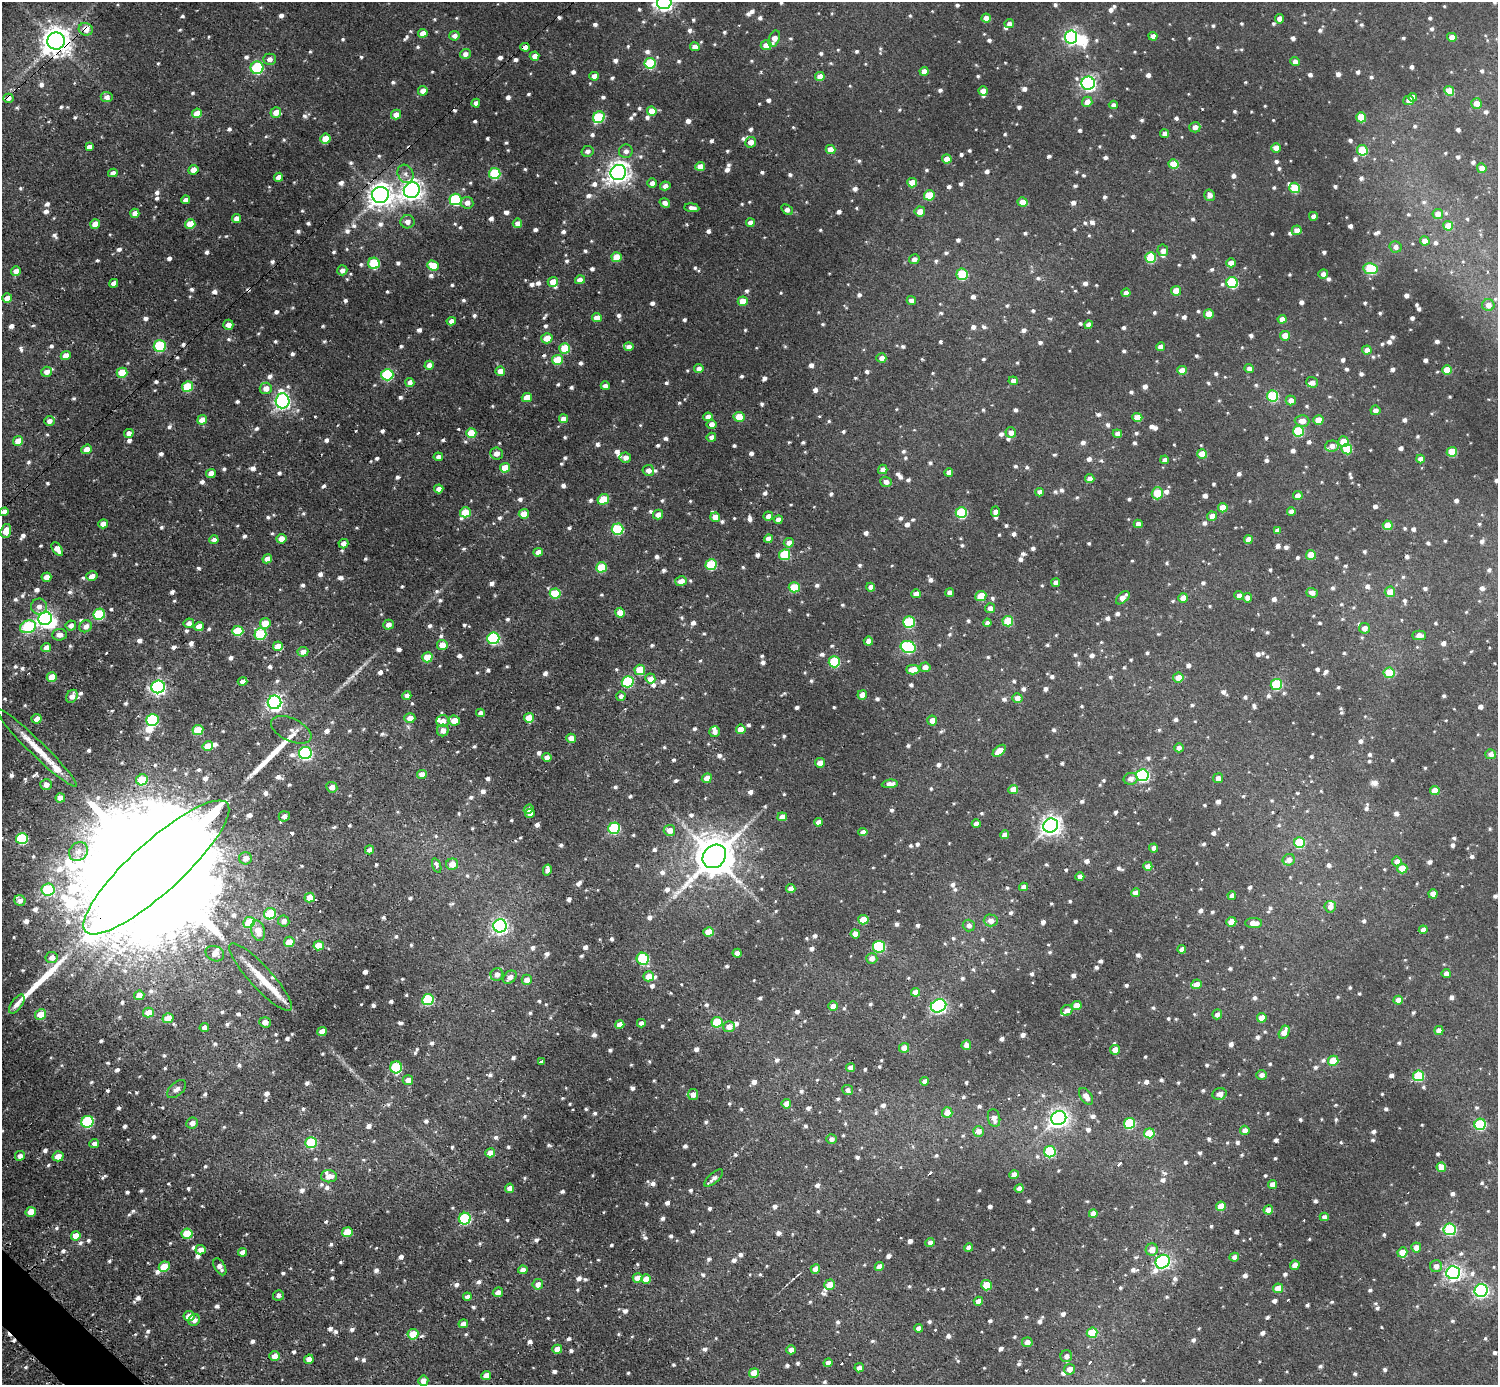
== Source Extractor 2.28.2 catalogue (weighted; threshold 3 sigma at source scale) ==
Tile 7 of 4 x 4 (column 3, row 2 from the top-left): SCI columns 3042-4537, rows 2927-4309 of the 6075 x 6074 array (HDU 1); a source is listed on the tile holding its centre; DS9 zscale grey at full resolution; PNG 1500 x 1387 px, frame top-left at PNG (2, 2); each listed source drawn as its Kron ellipse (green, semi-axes under 4 px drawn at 4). Shown black and unused: <1% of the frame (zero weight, under 2 of 3 exposures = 1% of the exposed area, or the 3 px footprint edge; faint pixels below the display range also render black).
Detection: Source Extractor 2.28.2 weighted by HDU 2 'WHT'; one run over the whole footprint, this tile lists its part. Background 0.00967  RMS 0.004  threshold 0.0178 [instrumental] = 3 sigma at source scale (4.5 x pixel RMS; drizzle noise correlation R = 1.50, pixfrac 1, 0.05/0.05 arcsec/px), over >= 5 px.
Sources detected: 1733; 3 inside a brighter object's white glare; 11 cosmic-ray / hot-pixel residue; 3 long thin detections or spike segments (spike, bleed or trail) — neither listed nor drawn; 23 inside a brighter listed object's ellipse — not listed separately; of the other 1693, all 500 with FLUX_AUTO >= 1.84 (the completeness limit of this list) listed and drawn (1193 fainter detections not listed), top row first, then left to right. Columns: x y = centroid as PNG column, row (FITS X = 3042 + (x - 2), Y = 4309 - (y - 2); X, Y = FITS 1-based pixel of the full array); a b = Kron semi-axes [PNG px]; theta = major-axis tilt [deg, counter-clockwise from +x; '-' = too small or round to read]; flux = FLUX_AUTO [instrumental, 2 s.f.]
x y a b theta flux
664 2 7 7 - 160
986 18 4 4 - 2.9
1280 19 4 4 - 4
1009 24 5 4 - 1.9
86 29 7 6 - 4.6
423 33 5 4 - 3.9
454 36 5 5 - 2.2
1153 36 4 4 - 3.6
1071 37 6 6 - 91
1452 37 4 4 - 3.4
774 39 8 5 67 4.2
56 41 9 8 - 580
766 45 5 5 - 3.7
525 47 5 4 - 3.6
695 47 4 4 - 3.8
465 54 5 5 - 2
534 56 5 4 - 2.9
270 59 6 5 - 2.2
1295 62 5 4 - 2.3
650 63 5 5 - 23
257 68 6 6 - 35
924 71 4 4 - 3
594 76 4 4 - 2.7
820 76 5 4 - 4
1088 83 6 6 - 110
423 91 5 4 - 3.4
983 91 4 4 - 3.5
1449 91 5 4 - 6.9
107 97 6 5 - 2.1
1413 97 4 4 - 2
8 98 5 4 - 2.1
1409 100 5 4 - 2.2
1087 102 5 5 - 3.8
476 103 4 4 - 2.1
1477 104 5 5 - 3.8
1113 105 4 4 - 1.9
652 111 5 4 - 5.7
276 112 5 5 - 4.1
197 113 5 4 - 5.6
396 114 5 4 - 3.5
599 117 6 5 - 27
1361 117 5 5 - 9.8
1195 127 5 5 - 2.8
1165 134 4 4 - 2.7
325 139 5 5 - 7
751 142 5 5 - 3.2
89 147 4 4 - 2
1276 148 5 4 - 3.3
831 149 5 4 - 5.1
1362 150 5 5 - 19
587 151 6 5 - 1.8
626 151 7 6 - 1.9
947 159 4 4 - 4.1
1174 164 5 5 - 10
700 166 5 4 - 4.3
1482 168 5 5 - 3
193 170 5 4 - 3.2
113 173 5 4 - 2.1
618 173 8 7 - 310
406 174 9 7 -63 2
495 174 5 5 - 29
279 177 4 4 - 2.9
652 183 5 4 - 2
912 183 5 4 - 6.9
665 186 5 4 - 2.2
1295 188 5 5 - 16
412 190 8 7 - 260
380 195 8 8 - 380
929 195 5 5 - 12
1209 195 6 5 - 2.2
455 199 6 6 - 34
185 200 4 4 - 2.5
1023 202 5 4 - 5.5
467 203 6 6 - 2.5
665 203 5 4 - 2.1
692 208 7 3 -7 1.9
787 210 6 4 -35 2.1
920 211 5 5 - 4.9
135 213 4 4 - 2.9
1438 214 5 5 - 3.9
1313 216 4 4 - 2
237 218 4 4 - 2.3
408 222 7 6 - 2.2
517 223 5 4 - 2.6
750 223 4 4 - 2.4
95 224 5 4 - 4.1
190 224 5 4 - 8.1
1448 226 5 5 - 7.3
1297 230 5 5 - 3.3
1425 241 5 4 - 3.4
1395 247 6 5 - 2.1
1163 250 6 5 - 1.9
617 257 5 5 - 9.1
1151 257 5 5 - 20
914 259 5 5 - 2.1
374 263 5 5 - 24
1231 263 5 4 - 3.6
433 266 6 5 - 7.7
1371 269 7 5 -9 30
342 270 5 5 - 2
16 271 5 4 - 2.3
962 274 5 5 - 21
1323 274 5 4 - 2
580 280 5 4 - 2.6
553 282 5 5 - 5.2
114 283 4 4 - 2.5
1232 283 6 5 - 33
1176 291 5 4 - 6.1
1126 293 4 4 - 2.5
7 298 5 4 - 4.1
743 301 5 4 - 5.9
911 301 5 4 - 1.9
1488 305 6 6 - 2.7
1209 314 5 4 - 6.4
597 318 5 4 - 4.5
1282 319 4 4 - 2.8
451 321 4 4 - 2.1
228 325 5 5 - 2.7
1089 325 4 4 - 2.1
1285 336 5 4 - 5.4
547 338 5 5 - 5.3
160 346 6 6 - 31
629 347 5 4 - 2.4
1161 347 4 4 - 3.2
565 348 5 5 - 15
1367 350 4 4 - 2.9
66 355 5 4 - 3
881 358 5 4 - 2.5
557 360 5 5 - 13
429 365 4 4 - 2.5
699 369 5 4 - 2
1249 369 5 4 - 1.9
1182 370 5 4 - 4.1
1447 370 5 5 - 7.8
500 371 5 4 - 3.3
47 372 5 5 - 2.6
122 373 5 5 - 11
387 375 6 5 - 36
1013 381 4 4 - 2.1
410 382 4 4 - 2.4
1312 382 6 5 - 2.2
187 386 5 5 - 15
605 386 4 4 - 2.2
266 388 6 6 - 3.5
1273 396 5 5 - 27
527 397 5 4 - 5.9
1291 400 5 5 - 2.6
282 401 7 7 - 120
1375 410 5 5 - 2
708 417 4 4 - 2.7
739 417 5 5 - 6.3
1137 417 5 4 - 5.9
564 419 4 4 - 3.5
202 420 5 4 - 4.9
1318 420 5 4 - 5.6
49 421 5 5 - 2.1
1302 421 7 5 -3 3.4
711 424 5 4 - 2.7
1298 431 5 5 - 21
129 433 5 4 - 2.4
471 433 5 5 - 10
1011 433 5 5 - 2.7
1117 434 5 4 - 2.1
711 437 5 4 - 1.9
18 441 5 4 - 6
1343 441 5 5 - 7.2
1332 446 7 5 5 2.8
87 449 5 4 - 3.3
1347 449 5 5 - 13
1452 452 5 5 - 12
496 453 6 6 - 2.8
1202 454 5 4 - 8.1
438 457 4 4 - 2
625 457 6 5 - 2.3
1421 459 4 4 - 2.6
1165 460 4 4 - 2.2
505 468 5 5 - 7.5
883 469 5 4 - 2.3
648 470 6 5 - 2.4
949 472 4 4 - 2.3
211 473 5 4 - 3.2
1090 479 5 4 - 2.4
886 482 6 5 - 2.3
439 489 5 4 - 2.6
1040 492 4 4 - 2.4
1157 493 6 5 - 15
1298 496 5 4 - 3.4
603 499 6 5 - 9.6
1223 508 5 4 - 6
1291 511 4 4 - 2
4 512 4 4 - 2.6
465 512 5 5 - 12
995 512 5 4 - 2
961 513 6 5 - 28
524 514 5 4 - 5.4
658 514 5 5 - 2.6
768 516 5 4 - 2.6
1212 516 5 4 - 3
715 517 5 4 - 3.5
778 520 4 4 - 2.9
103 524 5 4 - 4.2
1138 524 4 4 - 2.6
1388 525 5 5 - 6.9
617 529 6 5 - 30
1277 530 4 4 - 2
6 531 7 5 75 4.7
281 539 5 4 - 4.2
769 539 4 4 - 2.8
214 540 4 4 - 2.1
1248 540 4 4 - 3.5
789 543 5 5 - 3
343 544 5 4 - 2.3
57 549 8 4 -53 3.4
538 552 5 4 - 2.6
784 555 5 5 - 18
1311 555 5 5 - 8.9
267 559 5 4 - 3.3
711 565 5 5 - 22
601 567 5 5 - 14
92 576 6 4 13 2.6
46 577 5 4 - 4
681 581 6 5 - 3.6
1056 583 4 4 - 2.1
794 587 5 5 - 13
871 587 4 4 - 2.6
1390 592 5 5 - 4.7
555 593 5 5 - 16
950 593 4 4 - 2.6
1312 593 6 4 -16 2.2
916 594 5 4 - 3.2
981 596 5 5 - 9.3
1239 596 4 4 - 2.5
1123 598 8 5 43 3.4
1183 598 5 4 - 4.3
1247 598 5 5 - 2.2
39 607 8 8 - 2.3
990 608 5 5 - 2.3
620 613 5 5 - 5
99 614 6 5 - 31
45 619 7 6 - 140
1008 621 5 5 - 15
909 622 6 5 - 30
189 623 5 5 - 2.1
265 623 5 5 - 8.1
987 623 4 4 - 2
71 625 5 5 - 2.1
388 625 5 5 - 2.5
86 626 6 5 - 2.3
28 627 8 6 21 37
199 627 5 4 - 4.7
1364 628 5 5 - 3
238 631 5 5 - 18
260 634 6 5 - 28
59 635 7 6 - 2.5
1419 635 7 5 0 3.3
493 638 6 6 - 43
868 641 4 4 - 2.5
442 645 5 5 - 4.4
278 646 5 4 - 4.6
908 647 8 6 -21 50
46 648 5 4 - 2.9
303 652 5 5 - 2.9
427 657 5 5 - 9.6
834 662 5 5 - 26
925 667 5 4 - 2.7
640 670 5 5 - 12
913 670 6 5 - 6
1389 673 5 5 - 11
52 677 5 5 - 7.4
650 678 5 5 - 3.8
1178 678 5 5 - 4.7
242 681 5 4 - 2
628 682 6 5 - 32
1276 684 5 5 - 27
158 687 7 6 - 110
862 695 5 4 - 3.9
72 696 7 5 59 3
407 696 4 4 - 2.6
621 696 4 4 - 1.9
1017 698 5 5 - 2.5
274 702 7 6 - 140
480 713 4 4 - 1.9
410 718 5 5 - 3.8
529 718 5 5 - 7.4
37 719 5 5 - 4.5
152 720 6 5 - 39
454 720 6 5 - 5.2
932 720 5 5 - 3.2
443 721 7 6 - 4
741 729 5 4 - 3.6
198 730 5 5 - 10
291 730 22 11 -25 3
443 730 6 6 - 3.1
715 732 5 5 - 1.9
571 738 5 4 - 3.6
208 746 5 4 - 7.2
36 748 55 7 -44 10
1179 748 5 4 - 2
999 751 7 4 41 5.3
305 753 6 6 - 67
1491 754 5 5 - 2
547 757 5 4 - 2.8
820 763 5 4 - 4.3
422 774 5 4 - 3.2
1142 775 6 6 - 71
707 778 5 4 - 3.5
1218 778 5 5 - 2.3
1130 779 7 6 - 2.5
142 780 6 5 - 16
890 784 8 4 6 2.9
46 785 6 5 - 2.6
332 787 5 5 - 2.7
1013 789 5 4 - 4.6
1435 791 5 4 - 4.4
60 798 5 4 - 3.5
529 809 5 4 - 1.9
530 813 5 4 - 1.9
284 816 5 5 - 2.3
782 817 5 4 - 3.7
818 822 4 4 - 2.7
976 824 4 4 - 2.4
1051 826 7 7 - 240
614 828 6 5 - 33
669 830 6 5 - 3.3
863 832 4 4 - 2.2
1005 835 4 4 - 2.7
22 839 6 5 - 33
1299 843 5 5 - 22
1154 848 4 4 - 1.9
369 850 4 4 - 2.2
78 851 10 8 49 3.1
714 856 13 10 44 1500
245 858 6 6 - 2.6
1289 860 6 5 - 2.6
1397 861 5 5 - 2.2
452 864 6 5 - 4.3
437 865 7 4 -70 2.4
1148 866 4 4 - 3
156 867 95 25 42 63000
1402 869 5 5 - 8.1
547 870 5 4 - 1.9
1080 877 4 4 - 2.6
1024 887 4 4 - 2.3
791 888 5 4 - 2.8
48 890 6 6 - 30
1135 893 4 4 - 2.7
1433 894 4 4 - 4.6
1232 896 4 4 - 2.3
310 898 5 4 - 5
20 901 6 5 - 2.4
1330 907 6 5 - 2.5
270 914 6 5 - 21
863 920 5 5 - 7.9
991 920 7 6 - 2.9
284 921 6 5 - 2.1
249 922 6 5 - 11
1231 922 5 4 - 5.7
1254 923 8 5 0 4.9
969 925 6 5 - 2.1
500 926 7 6 - 120
1423 930 4 4 - 2.3
258 931 10 7 -76 4.9
709 932 5 4 - 6.2
855 934 4 4 - 3.1
289 942 5 5 - 5.2
319 946 5 5 - 8.1
879 947 6 6 - 31
1182 949 4 4 - 2.6
737 953 4 4 - 3.3
215 954 9 7 -25 3.1
52 958 6 6 - 2.7
872 958 5 5 - 2.7
643 959 6 6 - 34
1446 973 4 4 - 2
497 974 6 6 - 2.2
649 976 5 5 - 5.5
261 977 45 11 -47 11
510 977 8 5 44 2.9
527 980 5 5 - 3
1196 984 5 5 - 3.3
916 992 4 4 - 4.2
139 995 5 5 - 3.2
428 1000 6 5 - 29
1398 1000 4 4 - 2.9
17 1004 11 5 55 2.4
833 1006 5 4 - 2.7
939 1006 8 6 21 100
1077 1006 5 4 - 5.3
1067 1010 6 5 - 2.5
148 1013 5 5 - 5.5
41 1014 5 5 - 7.6
1217 1014 5 4 - 2
168 1018 5 5 - 5.9
1262 1018 5 4 - 4.9
265 1022 5 5 - 3.3
717 1022 5 5 - 16
641 1023 4 4 - 1.9
620 1024 5 4 - 3.7
204 1027 4 4 - 2
729 1027 6 5 - 3.6
1439 1030 4 4 - 2.1
322 1031 5 4 - 3.6
1284 1032 7 5 62 3.8
966 1045 5 4 - 2.4
904 1048 5 5 - 3.5
1115 1050 5 4 - 3.9
541 1061 4 3 - 2.2
1333 1061 5 5 - 8.3
396 1067 6 6 - 31
851 1068 4 4 - 3
1261 1075 5 4 - 1.9
1418 1076 5 5 - 22
408 1080 5 5 - 3.1
925 1081 4 4 - 2.6
176 1089 11 6 42 2.1
848 1090 5 5 - 1.8
693 1094 5 5 - 2.9
1220 1094 7 5 19 2.8
1086 1096 9 5 -56 3.5
786 1104 5 4 - 3.4
947 1113 5 5 - 6.1
994 1118 9 6 -76 3.5
1059 1118 8 7 - 190
87 1122 6 6 - 37
192 1123 6 5 - 2.5
1130 1123 5 5 - 23
1480 1124 6 5 - 29
1245 1130 5 4 - 2.5
978 1131 5 5 - 3.5
1149 1133 5 5 - 10
831 1139 5 5 - 1.8
311 1143 6 5 - 26
94 1144 5 4 - 2
1050 1152 6 5 - 29
490 1153 5 4 - 4.2
20 1156 5 5 - 1.9
58 1156 5 5 - 4.2
1441 1167 5 4 - 4.5
1014 1175 4 4 - 3.3
329 1176 8 6 -2 3.3
714 1178 12 5 42 2.3
1272 1184 4 4 - 3
510 1188 4 4 - 3.1
1019 1189 4 4 - 2.6
1221 1206 5 4 - 6.5
1268 1210 5 4 - 3.6
31 1212 5 5 - 6
1093 1214 4 4 - 4
1324 1217 4 4 - 2.1
465 1219 6 5 - 40
1450 1229 6 6 - 33
347 1232 5 5 - 11
187 1234 5 5 - 13
76 1236 5 4 - 4.7
930 1243 4 4 - 1.9
1416 1247 5 5 - 3.1
969 1248 4 4 - 2.2
201 1250 5 5 - 3.3
1152 1250 6 6 - 4.6
243 1252 4 4 - 2.6
1402 1252 5 5 - 6.8
1234 1257 4 4 - 1.9
1163 1262 7 6 - 100
1295 1265 5 4 - 3.3
1436 1266 6 6 - 2.4
164 1267 5 5 - 11
220 1267 9 5 -60 2.2
879 1267 5 4 - 3.6
815 1269 5 4 - 3.2
523 1270 4 4 - 2.4
1453 1273 7 6 - 140
638 1278 5 4 - 4.3
646 1279 5 4 - 6
538 1284 5 5 - 2.8
829 1285 5 5 - 4.8
987 1285 5 5 - 7.3
1278 1288 5 4 - 5.4
1481 1291 6 6 - 87
498 1292 5 4 - 2.5
278 1295 5 5 - 2
467 1297 4 4 - 2
978 1301 5 4 - 3.1
189 1316 5 5 - 4.4
194 1320 6 5 - 1.9
463 1324 4 4 - 2.3
919 1328 4 4 - 2.4
1092 1333 5 5 - 15
413 1334 5 5 - 7.4
1027 1342 5 5 - 2.9
557 1349 5 4 - 4.3
791 1350 4 4 - 3.1
274 1356 5 5 - 3.1
1066 1356 6 5 - 2.3
309 1359 5 4 - 2.8
828 1363 4 4 - 2.6
859 1368 5 4 - 2
1069 1369 5 5 - 3.2
754 1373 5 4 - 6.5
486 1376 5 4 - 4.2
423 1381 5 5 - 3.5
Overlapping masked pixels (flux is a lower limit): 5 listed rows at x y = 86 29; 56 41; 8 98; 380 195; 156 867
Isophote crosses this tile's border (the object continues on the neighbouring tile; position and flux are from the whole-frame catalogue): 2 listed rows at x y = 664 2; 156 867